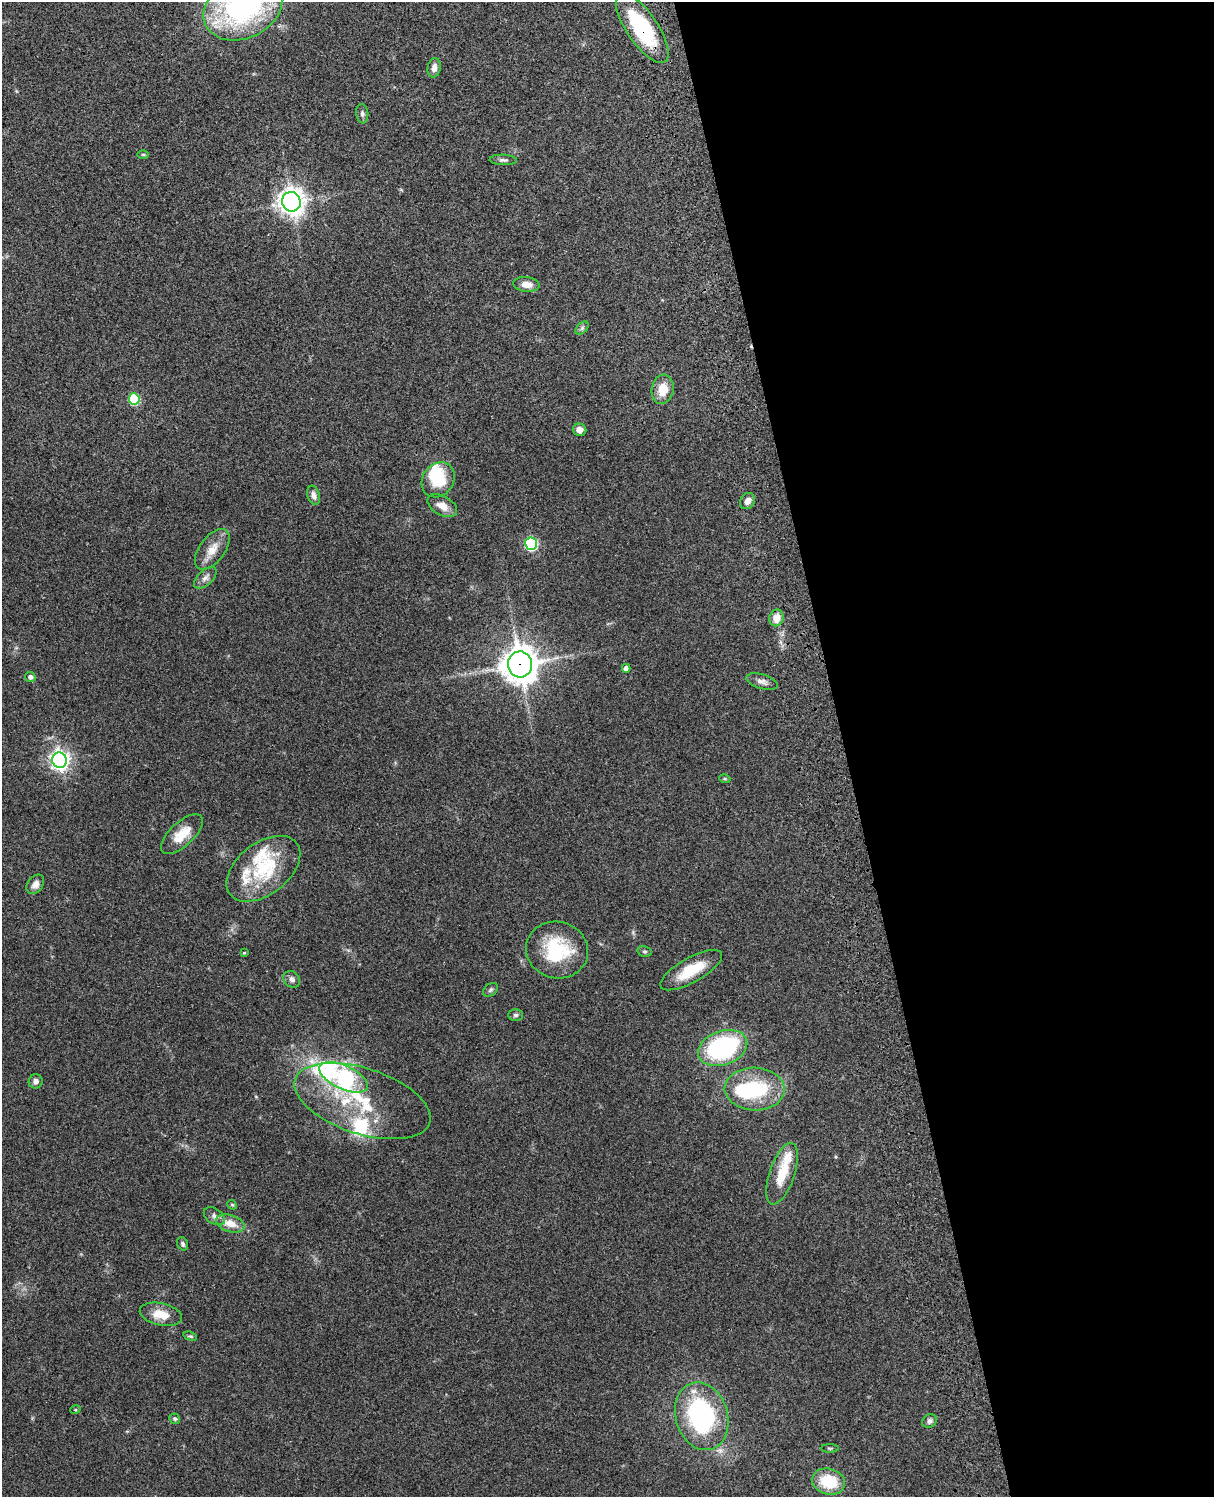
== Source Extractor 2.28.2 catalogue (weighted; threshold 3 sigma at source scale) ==
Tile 8 of 4 x 3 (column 4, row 2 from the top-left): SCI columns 3757-4968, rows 1660-3154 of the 5089 x 4927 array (HDU 1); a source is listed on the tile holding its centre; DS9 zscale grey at full resolution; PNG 1216 x 1499 px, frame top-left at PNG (2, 2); each listed source drawn as its Kron ellipse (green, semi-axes under 4 px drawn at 4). Shown black and unused: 31% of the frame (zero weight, under 3 of 4 exposures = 6% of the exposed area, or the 3 px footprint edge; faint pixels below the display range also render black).
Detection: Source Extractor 2.28.2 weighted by HDU 2 'WHT'; one run over the whole footprint, this tile lists its part. Background 0.0899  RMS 0.0062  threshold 0.0277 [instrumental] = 3 sigma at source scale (4.5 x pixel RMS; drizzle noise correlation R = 1.50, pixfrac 1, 0.05/0.05 arcsec/px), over >= 5 px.
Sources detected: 62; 2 inside a brighter object's white glare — neither listed nor drawn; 6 inside a brighter listed object's ellipse — not listed separately; the other 54 listed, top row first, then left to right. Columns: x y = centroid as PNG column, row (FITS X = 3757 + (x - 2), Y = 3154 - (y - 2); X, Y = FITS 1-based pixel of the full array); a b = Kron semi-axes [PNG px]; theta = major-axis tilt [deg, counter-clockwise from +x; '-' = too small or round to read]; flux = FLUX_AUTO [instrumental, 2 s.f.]
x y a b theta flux
243 8 41 30 25 120
642 28 41 15 -56 48
434 68 10 6 80 3.8
362 114 9 6 -83 1.7
143 154 6 4 0 0.68
503 160 13 5 -3 1.9
291 202 10 9 - 530
526 284 13 7 -7 5.4
582 328 8 5 46 1.4
663 389 15 11 80 10
134 399 5 5 - 39
580 430 7 6 - 3.5
438 480 18 15 53 20
314 495 10 6 -73 2.8
747 501 8 7 - 3.7
442 506 16 9 -30 5.9
531 544 6 6 - 69
212 549 23 12 53 8.8
205 578 14 7 43 3
776 618 8 7 - 7.3
520 664 13 12 - 1100
626 668 4 4 - 2.6
30 677 5 5 - 2.4
762 682 16 7 -17 3.2
60 760 8 7 - 290
725 779 5 3 - 0.68
182 834 26 12 43 12
263 869 42 26 38 35
35 884 11 7 53 3.7
557 950 31 28 -14 38
644 951 7 5 -16 1.1
244 953 4 3 - 0.68
691 970 35 12 30 19
292 979 9 7 -45 2.4
491 990 8 5 41 1.4
516 1015 7 5 1 1.6
723 1048 25 17 19 87
343 1077 26 11 -25 150
36 1081 7 7 - 2.2
755 1089 30 21 -2 42
363 1101 71 33 -18 56
782 1174 32 12 71 17
232 1205 5 4 - 0.66
214 1216 11 7 -33 2.7
230 1223 14 8 -18 7.9
183 1244 7 5 -70 1.3
161 1314 21 11 -12 10
190 1336 7 4 -16 0.97
75 1410 5 3 - 0.6
702 1416 34 26 -74 88
175 1419 5 5 - 1.1
929 1421 8 6 32 2.1
830 1448 9 3 0 0.85
829 1481 17 13 -15 23
Overlapping masked pixels (flux is a lower limit): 2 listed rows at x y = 642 28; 520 664
Isophote crosses this tile's border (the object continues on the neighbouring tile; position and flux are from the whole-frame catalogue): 1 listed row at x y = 243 8